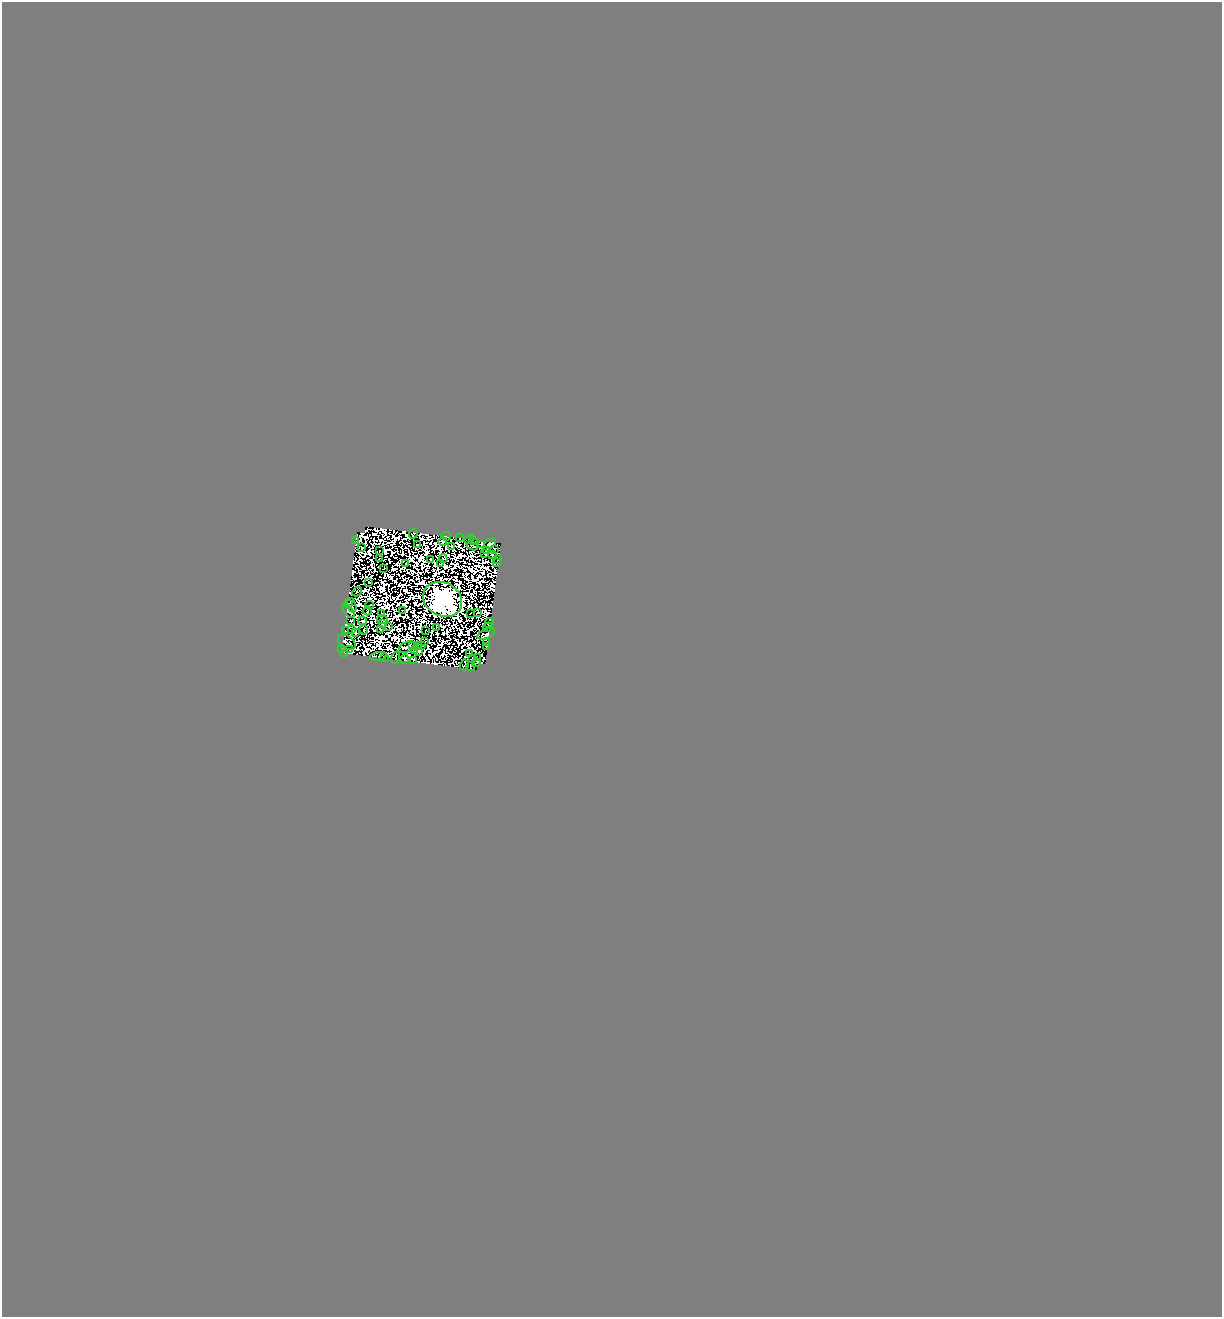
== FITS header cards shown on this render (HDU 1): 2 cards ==
NAXIS1  =                 1220
NAXIS2  =                 1315

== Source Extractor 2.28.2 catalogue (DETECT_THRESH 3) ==
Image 1220 x 1315 px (HDU 1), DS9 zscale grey, 1 PNG px = 1 image px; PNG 1224 x 1319 px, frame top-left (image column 1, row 1315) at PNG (2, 2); each listed source drawn as its Kron ellipse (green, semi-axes under 4 px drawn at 4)
Background 1.3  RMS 3.5e-04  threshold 0.00106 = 3 sigma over >= 5 px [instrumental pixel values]
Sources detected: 174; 97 with non-positive FLUX_AUTO (blend fragments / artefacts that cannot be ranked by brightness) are neither listed nor drawn; the other 77 listed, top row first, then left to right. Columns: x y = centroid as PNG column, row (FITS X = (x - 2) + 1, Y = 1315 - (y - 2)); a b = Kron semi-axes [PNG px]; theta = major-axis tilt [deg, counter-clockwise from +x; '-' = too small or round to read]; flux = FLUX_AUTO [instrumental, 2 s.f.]
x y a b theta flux
413 534 5 3 - 51
446 536 5 3 - 67
460 538 2 2 - 23
469 539 5 2 - 62
356 540 3 2 - 31
443 541 4 3 - 78
473 541 3 2 - 14
490 543 6 4 33 12
482 544 3 3 - 35
417 545 3 2 - 17
452 546 3 2 - 17
472 546 6 3 -24 41
362 547 3 2 - 5.7
494 549 3 2 - 50
486 550 2 2 - 22
380 551 2 2 - 22
485 554 3 2 - 25
492 555 4 2 - 47
379 559 2 2 - 34
443 559 4 2 - 4.6
498 559 4 2 - 21
431 560 3 2 - 7.1
406 563 2 2 - 47
440 563 3 2 - 13
496 563 4 3 - 7.4
383 568 3 2 - 23
369 582 2 2 - 6.7
357 592 5 2 - 16
443 599 20 16 -28 130000
348 603 3 2 - 24
352 605 7 2 -76 43
369 605 4 2 - 78
402 610 2 2 - 46
348 611 8 4 -52 5.6
368 611 4 2 - 18
478 612 3 2 - 31
470 613 3 2 - 18
381 614 2 2 - 12
382 619 5 3 - 52
351 621 3 2 - 33
363 621 4 3 - 30
489 623 5 3 - 100
382 624 3 2 - 7.9
388 626 3 2 - 28
436 627 4 2 - 17
488 627 5 2 - 39
380 629 3 2 - 41
352 630 3 2 - 61
364 630 5 2 - 58
345 631 3 2 - 32
425 631 4 2 - 16
356 633 3 2 - 14
486 634 9 4 25 64
347 642 10 6 -35 13
425 642 3 2 - 5
486 643 4 3 - 31
413 645 3 2 - 24
417 646 4 2 - 110
422 646 3 2 - 3.6
486 646 3 2 - 21
407 647 8 5 21 52
342 649 3 2 - 23
349 650 2 2 - 17
414 651 3 2 - 45
419 651 4 2 - 46
345 653 4 2 - 29
470 654 3 2 - 17
378 656 8 4 9 120
384 657 2 2 - 15
396 658 6 2 72 19
478 658 3 3 - 27
405 659 5 3 - 16
472 659 4 2 - 11
413 660 4 2 - 23
476 663 5 3 - 12
464 665 5 2 - 20
471 666 4 2 - 1.9
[97 non-positive-flux detections neither listed nor drawn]